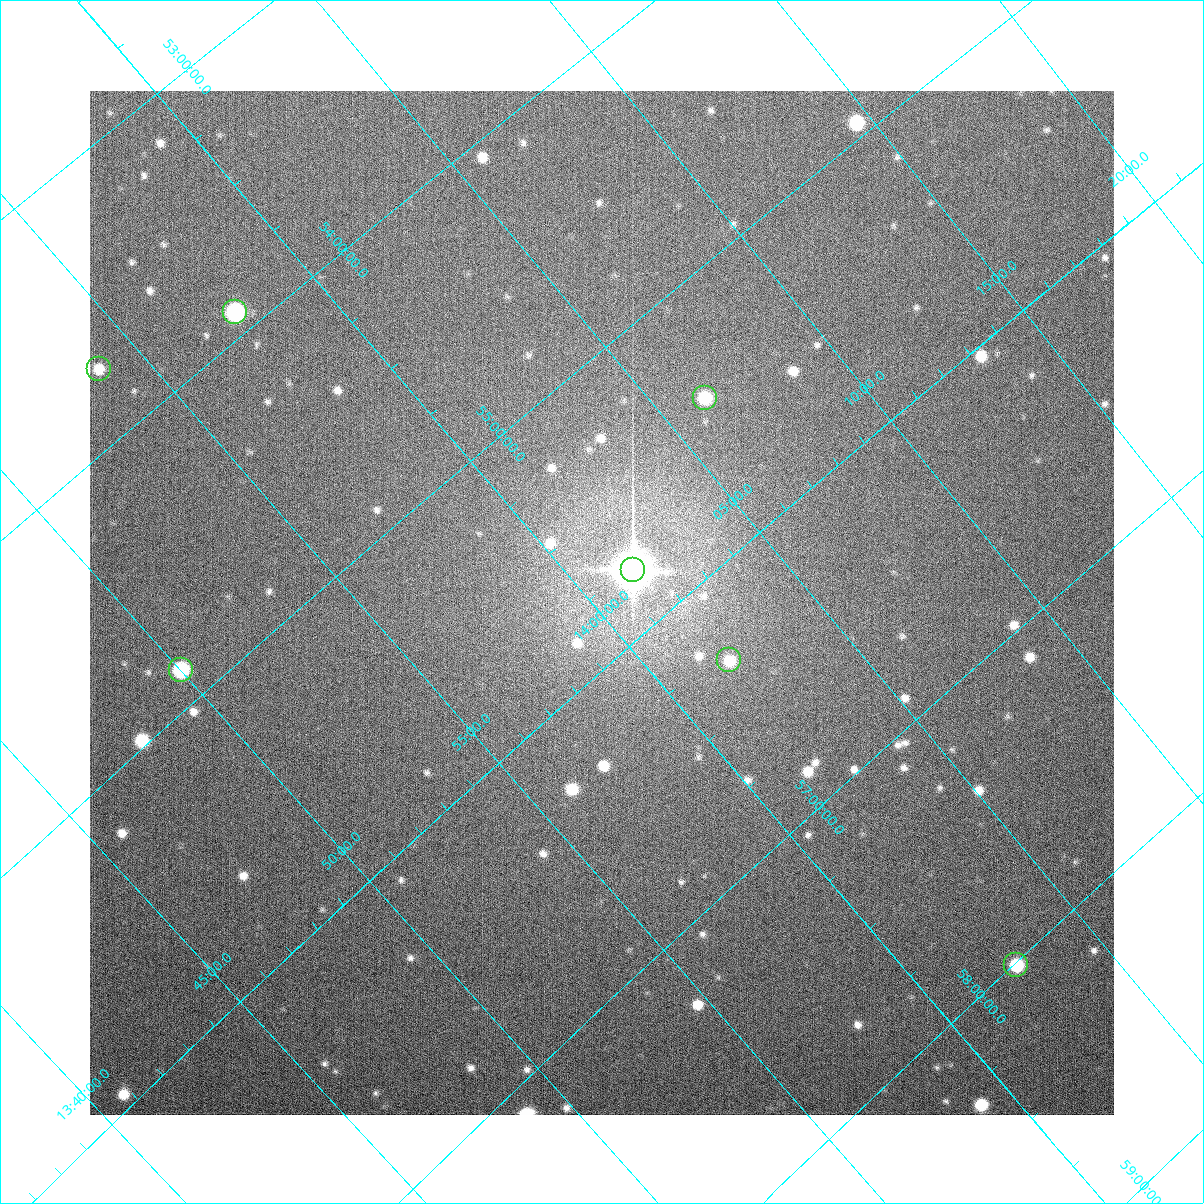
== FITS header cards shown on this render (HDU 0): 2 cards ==
NAXIS1  =                 1024
NAXIS2  =                 1024

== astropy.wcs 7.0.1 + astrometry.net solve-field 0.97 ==
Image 1024 x 1024 px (HDU 0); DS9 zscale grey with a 90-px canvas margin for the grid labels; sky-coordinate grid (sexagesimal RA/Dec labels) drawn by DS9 from the SOLVED WCS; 7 Tycho-2 reference stars matched to detected sources circled (green)
Header WCS: none
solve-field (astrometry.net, Tycho-2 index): SOLVED blind (the file carries no WCS)
Solved WCS: RA---TAN-SIP/DEC--TAN-SIP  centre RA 14:00:13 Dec +55:48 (210.06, +55.79 deg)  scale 14.7 x 14.5 arcsec/px (non-square pixels)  FOV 250.5' x 247.9'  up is +140 deg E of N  parity normal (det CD < 0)
(file carries no celestial WCS; the grid is the blind solution)
Tycho-2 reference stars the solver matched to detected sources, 7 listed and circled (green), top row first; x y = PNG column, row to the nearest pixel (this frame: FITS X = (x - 90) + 1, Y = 1024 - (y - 91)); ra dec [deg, ICRS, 3 dp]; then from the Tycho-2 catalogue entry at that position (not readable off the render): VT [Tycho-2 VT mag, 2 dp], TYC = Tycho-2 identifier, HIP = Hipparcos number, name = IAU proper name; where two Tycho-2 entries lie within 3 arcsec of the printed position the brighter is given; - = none
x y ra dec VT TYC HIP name
235 312 209.428 +53.910 6.96 3852-1028-1 68196 -
99 369 208.463 +53.729 5.69 3851-1508-1 67848 -
705 398 211.567 +55.431 7.85 3855-1333-1 68886 -
633 570 210.377 +55.778 9.74 3855-1015-1 - -
729 660 210.486 +56.314 8.94 3855-64-1 68545 -
181 670 207.504 +54.869 7.81 3851-733-1 67511 -
1016 965 210.652 +58.010 9.20 3858-464-1 68607 -